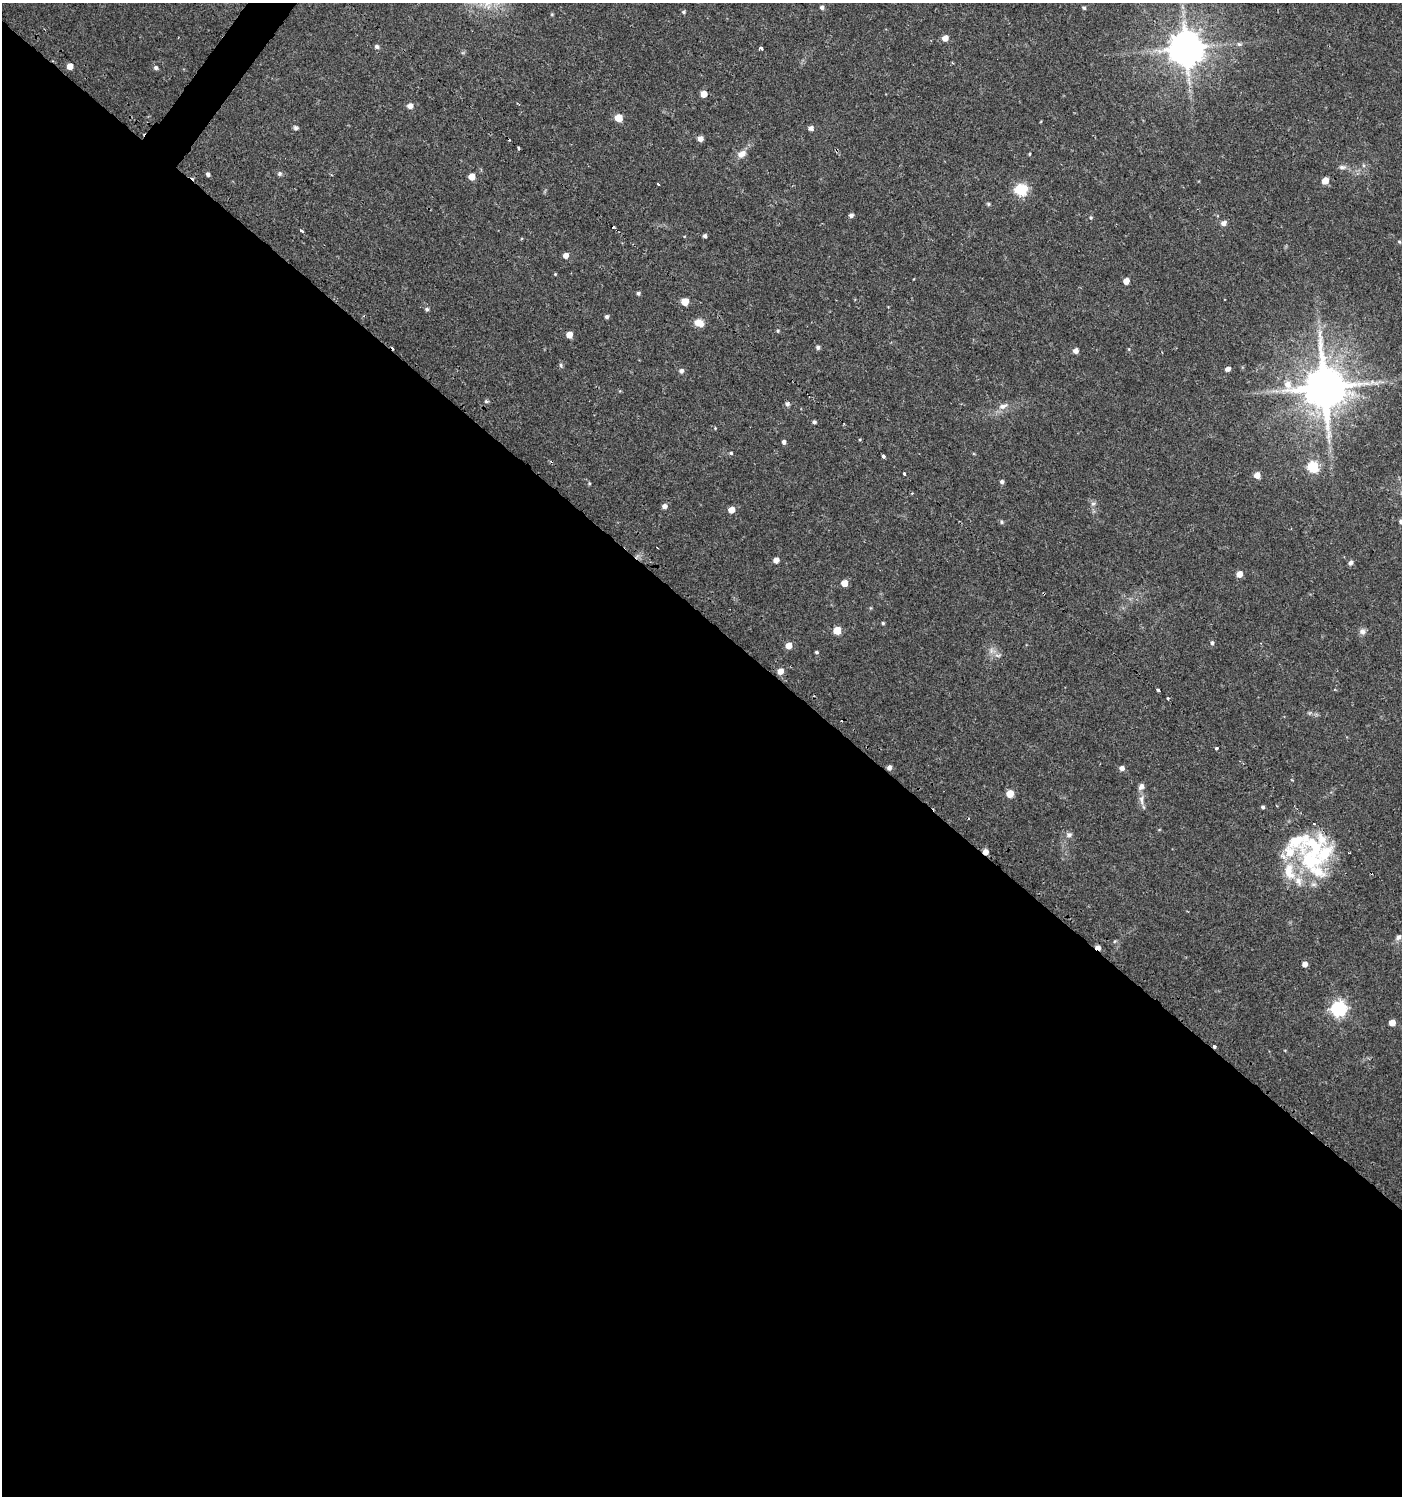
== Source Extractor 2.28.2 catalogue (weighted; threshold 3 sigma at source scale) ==
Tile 14 of 4 x 4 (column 2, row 4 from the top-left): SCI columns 1643-3042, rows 2-1495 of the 6032 x 6001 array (HDU 1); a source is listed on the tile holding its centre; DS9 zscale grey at full resolution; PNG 1404 x 1498 px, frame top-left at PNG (2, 3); no overlay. Shown black and unused: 59% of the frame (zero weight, under 2 of 3 exposures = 1% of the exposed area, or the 3 px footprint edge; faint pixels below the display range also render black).
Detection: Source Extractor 2.28.2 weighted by HDU 2 'WHT'; one run over the whole footprint, this tile lists its part. Background 0.025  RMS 0.0041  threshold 0.0186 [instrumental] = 3 sigma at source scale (4.5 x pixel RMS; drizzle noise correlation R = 1.50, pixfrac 1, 0.0396/0.0396 arcsec/px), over >= 5 px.
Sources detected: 113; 3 cosmic-ray / hot-pixel residue — not listed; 8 inside a brighter listed object's ellipse — not listed separately; the other 102 listed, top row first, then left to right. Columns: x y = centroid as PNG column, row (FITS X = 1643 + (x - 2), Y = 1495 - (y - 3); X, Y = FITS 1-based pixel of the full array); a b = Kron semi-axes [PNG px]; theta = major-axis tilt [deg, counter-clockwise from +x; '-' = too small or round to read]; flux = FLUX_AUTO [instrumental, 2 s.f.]
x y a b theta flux
822 7 5 5 - 1.1
1084 8 4 4 - 0.72
683 12 5 4 - 0.68
552 14 5 4 - 0.41
945 38 5 5 - 3.6
1239 44 7 5 -13 0.91
377 46 6 5 - 1.1
761 48 4 3 - 3.2
1186 48 10 10 - 1100
70 66 5 4 - 4.6
156 68 5 5 - 1.1
704 94 5 5 - 4.4
410 106 5 5 - 2.7
618 118 5 5 - 9
296 128 5 5 - 1.1
811 128 5 5 - 1.5
700 139 5 5 - 2.5
518 148 3 3 - 0.92
742 154 13 9 28 2.9
1029 154 4 3 - 0.37
1363 165 6 4 -71 0.59
1342 167 10 7 1 1.5
208 174 5 4 - 1
279 174 7 6 - 0.92
472 177 5 5 - 5.5
1325 181 5 5 - 5.3
658 184 3 2 - 0.94
1021 190 6 6 - 44
988 204 6 5 - 0.55
851 215 5 5 - 1.3
1091 217 5 5 - 0.63
1223 223 6 5 - 2
613 227 3 2 - 0.94
301 230 5 3 - 0.85
705 236 4 3 - 1
1399 242 5 4 - 0.48
566 255 5 4 - 3.2
555 274 4 3 - 0.37
1126 281 5 4 - 3.9
638 293 4 4 - 0.8
685 302 5 5 - 8.5
427 309 5 5 - 0.77
607 317 4 4 - 0.99
699 323 10 8 -28 4
778 331 5 5 - 0.54
569 335 5 5 - 4.5
818 347 5 5 - 0.97
1129 349 5 3 - 0.37
1076 351 5 5 - 2.3
561 365 6 5 - 0.7
1228 369 4 4 - 2.1
681 371 5 5 - 1.4
1324 387 13 12 - 2000
486 401 6 4 -13 0.69
787 404 6 5 - 1.1
1003 406 15 7 19 2.9
814 422 4 4 - 0.91
715 428 4 3 - 0.36
784 442 5 4 - 1.2
731 453 4 4 - 0.54
883 456 3 3 - 4.9
1313 467 6 6 - 38
904 474 3 3 - 1.1
1257 475 5 5 - 4.1
1002 482 5 4 - 1.1
589 483 5 3 - 0.41
912 493 3 3 - 0.41
1093 504 7 5 41 1
665 506 6 5 - 1.8
731 510 5 5 - 4.5
1401 521 5 4 - 1.6
1001 522 6 4 -89 0.53
776 560 5 4 - 3.1
1351 563 5 5 - 1.5
1239 574 5 5 - 4.5
844 583 5 5 - 5.8
883 623 4 4 - 0.57
837 630 5 5 - 11
1362 631 8 8 - 1.7
1212 643 6 4 90 0.75
788 646 5 5 - 4.8
991 651 9 7 90 1.9
816 652 4 3 - 0.64
998 655 10 4 0 1.2
780 671 5 5 - 3.6
1158 690 4 3 - 2.3
1168 699 3 3 - 1.3
1217 748 3 3 - 1.4
889 768 4 4 - 2
1122 768 5 5 - 1.9
1010 794 5 5 - 9.8
1141 800 16 6 -84 2.3
1263 807 4 4 - 0.83
1069 835 8 7 - 1.4
985 852 5 4 - 3.7
1310 858 49 33 81 38
1398 937 9 6 36 1.5
1098 947 6 4 -23 2.7
1305 964 4 4 - 2.9
1339 1009 7 6 - 94
1392 1023 5 5 - 4.4
1214 1046 3 3 - 5.9
Overlapping masked pixels (flux is a lower limit): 4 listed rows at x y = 889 768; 985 852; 1098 947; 1214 1046
Isophote crosses this tile's border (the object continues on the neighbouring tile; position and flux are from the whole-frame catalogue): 1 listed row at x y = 1401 521